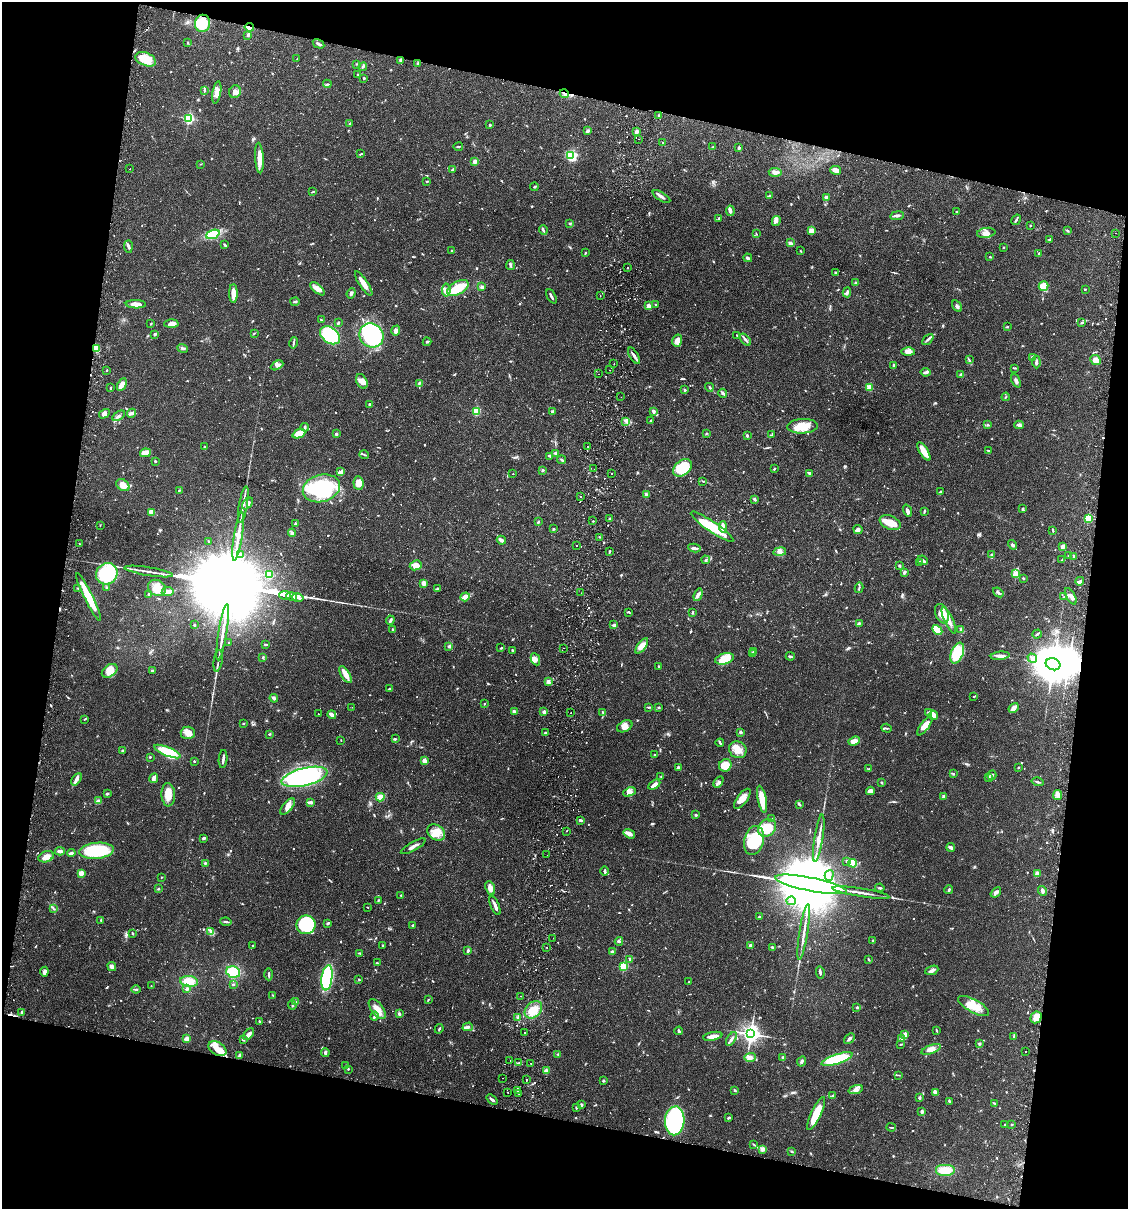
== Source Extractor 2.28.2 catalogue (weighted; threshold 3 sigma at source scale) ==
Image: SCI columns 174-4674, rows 17-4843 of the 4963 x 4856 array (HDU 1 of 3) = the unmasked area's bounding box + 8 px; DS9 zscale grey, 4 x 4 block average (1 PNG px = mean of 4 x 4 image px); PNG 1130 x 1211 px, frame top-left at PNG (2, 2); each listed source drawn as its Kron ellipse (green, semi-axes under 4 px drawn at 4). Shown black and unused: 24% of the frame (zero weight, under 2 of 3 exposures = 3% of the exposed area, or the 3 px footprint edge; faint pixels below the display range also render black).
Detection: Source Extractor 2.28.2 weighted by HDU 2 'WHT'. Background 0.0646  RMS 0.005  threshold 0.0226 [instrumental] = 3 sigma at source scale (4.5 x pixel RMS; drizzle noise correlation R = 1.50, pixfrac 1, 0.05/0.05 arcsec/px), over >= 5 px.
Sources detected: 1202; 4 too faint to see at this stretch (4 x 4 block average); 6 inside a brighter object's white glare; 38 cosmic-ray / hot-pixel residue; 3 long thin detections or spike segments (spike, bleed or trail) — neither listed nor drawn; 24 coinciding with a brighter row at this scale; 59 inside a brighter listed object's ellipse — not listed separately; of the other 1068, all 500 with FLUX_AUTO >= 2.04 (the completeness limit of this list) listed and drawn (568 fainter detections not listed), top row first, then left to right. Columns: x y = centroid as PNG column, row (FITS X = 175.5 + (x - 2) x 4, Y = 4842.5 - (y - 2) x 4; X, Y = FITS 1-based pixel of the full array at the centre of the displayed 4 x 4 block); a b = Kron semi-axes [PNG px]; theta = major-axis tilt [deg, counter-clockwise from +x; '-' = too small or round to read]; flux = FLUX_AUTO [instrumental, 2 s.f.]
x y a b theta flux
203 23 8 7 - 62
249 27 5 2 - 32
248 35 4 2 - 3.2
187 43 2 2 - 2.8
318 44 6 2 -30 7.4
146 59 11 6 -23 74
297 59 2 2 - 2.4
401 60 3 2 - 10
417 63 3 2 - 3
357 64 2 2 - 2.1
363 67 4 2 - 4
358 75 3 2 - 4.9
364 78 2 2 - 4.4
327 84 4 2 - 3.3
205 90 3 2 - 2.3
217 92 11 4 81 22
235 92 6 6 - 14
564 93 5 2 - 7
658 115 2 2 - 2.9
189 118 2 2 - 490
349 123 2 2 - 5.4
490 125 2 2 - 11
588 131 3 3 - 7.9
636 131 3 2 - 8.4
639 139 2 2 - 2.5
663 143 2 2 - 3.5
713 146 2 2 - 2.1
458 147 4 2 - 3.5
739 148 3 2 - 5.4
361 154 3 2 - 2.3
571 156 3 3 - 180
259 158 15 4 -86 39
475 162 2 2 - 45
200 164 2 2 - 2.5
130 169 2 2 - 2.4
452 169 3 2 - 5.7
836 170 5 3 - 26
775 172 6 4 -4 11
427 181 2 2 - 2.5
534 187 4 2 - 3.2
313 192 2 2 - 2.1
770 195 3 2 - 3.4
661 197 10 2 -33 10
826 197 3 2 - 9
730 211 5 3 - 12
956 212 2 2 - 2.1
897 216 7 2 8 10
719 219 3 2 - 4.3
1016 220 6 2 58 6.4
776 221 5 3 - 8.9
570 223 3 2 - 3.2
1030 225 2 2 - 2.6
543 230 5 2 - 4.4
1067 230 3 2 - 3.1
811 231 3 3 - 27
756 233 4 2 - 2.1
986 233 9 5 8 19
1116 233 2 2 - 3.2
213 234 7 3 21 120
1050 239 3 2 - 5.9
790 243 3 2 - 12
225 245 3 2 - 4
128 247 6 3 -85 6.3
1004 247 2 2 - 5.5
452 251 3 2 - 2.9
801 251 3 2 - 2.9
585 253 3 2 - 2.4
1039 253 3 2 - 4.2
990 257 3 2 - 2.5
748 258 4 2 - 8.3
510 265 5 2 - 4.6
628 267 2 2 - 37
835 272 3 2 - 3.3
856 282 3 2 - 2.1
364 284 14 3 -56 30
1043 286 5 4 - 50
482 287 4 3 - 6.2
458 288 12 6 29 72
317 289 9 4 -39 22
1085 289 2 2 - 2.7
446 290 6 3 84 9.1
847 292 5 2 - 6.3
233 293 9 3 90 33
351 293 5 3 - 6.9
600 295 2 2 - 3.2
551 296 8 2 -62 8.6
295 302 4 2 - 4.4
136 304 10 3 -2 25
656 305 3 2 - 3.5
649 306 2 2 - 71
957 306 6 3 -56 7.3
321 320 3 2 - 2.7
151 323 2 2 - 2.2
338 323 4 2 - 4.8
1082 323 3 2 - 2.8
171 324 7 4 3 21
1007 327 2 2 - 3.6
396 331 5 3 - 12
254 333 3 2 - 2.5
155 334 3 2 - 5.9
330 335 11 7 -35 230
371 335 12 11 - 350
737 335 2 2 - 2.6
928 339 6 2 47 5.8
745 340 7 3 -51 7.6
677 341 6 5 - 22
427 342 4 2 - 3.7
293 343 6 2 78 5.7
97 348 3 3 - 8.5
183 348 5 2 - 5.2
908 352 6 4 0 16
634 356 9 2 -58 9.8
1033 358 3 2 - 9.8
969 360 4 2 - 3.3
1096 360 6 4 -43 26
1036 362 6 3 -85 6.8
614 364 2 2 - 2.3
277 365 7 4 27 11
894 366 4 2 - 6.3
1014 368 4 2 - 2.6
107 370 2 2 - 3
609 370 2 2 - 2.5
926 372 5 3 - 6.1
598 374 2 2 - 2.3
961 374 3 2 - 7.1
362 381 8 5 -63 21
1016 381 7 3 -67 7.9
419 383 2 2 - 2.1
122 385 7 4 64 23
709 387 4 2 - 3.5
869 387 2 2 - 130
111 388 3 2 - 3.4
685 390 3 2 - 3.8
723 393 4 2 - 6.9
621 397 2 2 - 2.5
1006 397 4 2 - 2.6
370 404 3 2 - 7.7
476 411 2 2 - 250
653 411 4 3 - 7.8
552 412 3 2 - 3.8
132 413 5 2 - 5.8
104 414 6 4 31 9.4
119 416 7 2 32 7.4
626 421 4 2 - 6.1
651 421 3 2 - 5.2
988 425 3 2 - 2.2
1019 425 4 3 - 9.5
803 426 15 7 3 51
305 427 4 2 - 4
706 433 2 2 - 2.3
299 434 6 4 22 62
336 434 2 2 - 22
772 434 4 2 - 2.7
747 436 3 2 - 6.2
588 446 2 2 - 4.7
205 447 2 2 - 4.6
924 451 10 4 -59 41
988 451 2 2 - 2.2
145 453 5 4 - 32
556 454 3 3 - 12
364 455 4 2 - 3.3
550 456 4 2 - 3.3
562 460 4 2 - 3.8
155 461 2 2 - 4.3
683 468 10 7 40 110
594 469 2 2 - 3.7
774 469 3 2 - 2.7
543 470 2 2 - 4.3
340 472 4 2 - 25
809 473 4 3 - 5.3
513 474 2 2 - 3.2
612 474 2 2 - 4.4
703 481 3 2 - 2.8
358 483 7 5 -84 28
123 485 7 5 -39 24
321 488 19 13 15 340
179 491 3 2 - 2.5
940 492 3 2 - 2.3
646 495 2 2 - 42
580 496 2 2 - 9.9
754 499 4 2 - 5.2
248 504 7 4 47 12
243 505 18 2 80 15
1023 509 4 2 - 3.7
907 511 6 3 -70 10
924 511 4 2 - 3.6
151 512 4 3 - 21
610 518 2 2 - 4.8
1088 518 2 2 - 210
593 521 2 2 - 2.9
538 522 3 2 - 3.4
295 523 3 2 - 2.4
890 523 11 6 -21 34
100 525 2 2 - 2.1
712 527 25 5 -34 110
723 527 6 3 -84 25
553 529 2 2 - 4.2
858 529 5 4 - 9.1
1053 530 3 2 - 2.7
292 533 4 2 - 8
238 536 24 3 81 66
600 537 3 2 - 2.7
501 540 4 2 - 15
209 541 3 2 - 3.7
79 544 2 2 - 9.8
577 545 2 2 - 5.8
1013 545 5 3 - 5.3
1063 546 4 3 - 17
694 548 6 2 -10 7.1
609 552 3 2 - 3.9
780 552 6 3 9 11
241 555 3 2 - 2.2
992 555 3 2 - 3.6
1068 556 2 2 - 2.5
1074 556 3 2 - 7
706 560 4 2 - 4
923 560 5 3 - 6.5
1062 560 4 2 - 3
920 562 4 2 - 5
416 565 6 5 - 19
900 566 2 2 - 18
149 572 24 2 -9 21
904 572 4 2 - 5.8
107 574 11 10 - 210
1016 574 2 2 - 140
269 575 2 2 - 130
1023 578 3 2 - 3.3
1080 581 4 3 - 7.6
424 583 2 2 - 86
78 588 3 2 - 2.3
107 588 3 2 - 2.6
157 588 9 7 -30 41
437 588 3 2 - 3.5
859 588 5 2 - 3.7
168 591 6 3 6 14
998 592 6 2 -39 4.2
581 593 2 2 - 4.3
148 594 3 2 - 3.8
285 595 6 2 -11 2700
698 595 6 4 72 9.6
1071 596 9 4 -60 12
89 597 27 3 -64 95
291 597 5 2 - 2600
465 597 5 3 - 19
1064 597 2 2 - 2.1
298 598 6 2 -10 2600
629 612 3 2 - 2.1
693 612 4 2 - 2.5
942 614 10 6 -68 42
390 620 5 2 - 6.8
949 621 14 4 -66 27
859 623 3 3 - 3.8
194 625 2 2 - 4.2
614 625 4 3 - 5.6
393 630 3 2 - 3.6
937 630 6 3 -46 71
961 630 3 2 - 3.5
223 632 28 2 81 45
1037 634 5 2 - 4.4
229 643 2 2 - 2.2
266 644 2 2 - 6.2
448 646 3 3 - 5.1
642 646 9 4 53 25
501 648 2 2 - 2.8
564 648 2 2 - 7.2
512 650 2 2 - 4.1
754 651 2 2 - 2.5
752 653 3 2 - 2.2
957 653 11 6 69 130
790 656 4 2 - 4.6
1000 656 9 3 6 13
263 657 4 2 - 3
1032 658 5 3 - 9
535 659 6 4 -65 12
724 659 9 5 16 59
218 661 11 2 81 8.9
1053 664 7 6 - 11000
659 666 3 2 - 4.4
152 670 2 2 - 3.5
110 671 9 6 37 35
345 675 9 4 -59 23
548 682 4 3 - 8.7
389 689 2 2 - 2.6
974 696 2 2 - 2.5
274 698 4 3 - 6.9
484 704 2 2 - 7.5
352 707 2 2 - 2.8
649 707 4 2 - 3.7
659 707 2 2 - 10
1014 708 5 3 - 21
514 711 3 2 - 4.2
544 712 2 2 - 37
603 712 4 2 - 2.9
928 712 4 2 - 3.4
571 713 2 2 - 3.4
318 714 2 2 - 2.4
332 715 4 2 - 16
934 715 5 3 - 25
85 719 4 2 - 3.4
243 723 2 2 - 2.7
625 726 8 5 29 18
925 726 11 4 53 36
886 728 5 2 - 3
740 732 2 2 - 6
188 733 7 6 - 20
545 733 3 2 - 5.6
269 734 2 2 - 3
395 739 4 2 - 3.4
341 740 2 2 - 2.5
854 741 6 3 20 22
720 743 4 2 - 6.2
122 750 3 2 - 3.1
738 750 9 8 - 34
167 751 14 4 -22 100
654 755 4 2 - 3.4
150 757 3 2 - 2.5
223 759 9 2 84 9.5
194 761 2 2 - 7.6
424 761 3 3 - 22
725 765 7 6 - 51
678 767 3 3 - 4.2
1018 768 2 2 - 2.6
869 769 3 2 - 3.8
953 774 4 2 - 2.9
992 775 5 3 - 4.4
661 776 2 2 - 2.3
304 777 23 9 14 460
989 777 4 2 - 3.2
154 778 5 2 - 16
76 779 7 4 58 12
718 782 6 4 59 8.2
1038 782 6 2 -16 5.4
881 783 3 2 - 2.7
654 785 6 3 32 11
870 791 4 3 - 13
629 792 6 4 23 13
107 794 2 2 - 5.2
168 795 12 7 -86 33
1058 795 5 4 - 11
380 797 4 4 - 20
943 797 3 2 - 6.9
742 799 12 5 53 27
762 799 14 4 -79 63
98 801 4 3 - 5.3
311 802 4 2 - 13
799 804 4 3 - 3.8
288 806 10 4 49 20
696 815 2 2 - 12
772 819 3 2 - 5
581 820 4 2 - 6.4
767 828 10 8 47 82
567 831 2 2 - 2.1
436 833 9 7 -33 34
629 834 6 4 -33 12
204 838 2 2 - 9.4
819 838 24 3 81 27
754 840 15 9 78 160
413 846 14 2 29 13
951 847 4 3 - 10
60 851 5 3 - 10
96 851 17 8 5 200
71 853 4 2 - 8.7
547 855 2 2 - 3.2
46 857 8 5 21 24
846 861 2 2 - 4.6
205 863 3 2 - 4.1
853 863 4 3 - 68
605 871 4 2 - 5.5
81 873 2 2 - 87
1037 873 4 3 - 17
829 875 5 3 - 7.7
161 877 2 2 - 2.4
811 884 36 6 -11 85000
490 888 7 4 -69 18
880 888 4 2 - 4.3
158 889 2 2 - 3.3
949 890 4 2 - 4.2
1042 891 5 3 - 6.5
996 892 6 3 40 7.7
861 893 29 2 -9 24
401 895 2 2 - 3.2
378 900 3 2 - 2.5
791 901 4 4 - 11
495 905 10 2 -68 19
368 907 2 2 - 2.3
53 908 4 2 - 3.6
759 917 2 2 - 9.1
101 920 3 2 - 3.1
226 922 6 2 -9 5.7
328 923 3 2 - 4.3
306 925 9 9 - 250
413 925 2 2 - 3.6
211 932 4 2 - 5.3
804 932 28 2 81 23
132 933 3 2 - 3.9
553 938 2 2 - 2.7
619 941 4 2 - 3.9
873 941 2 2 - 4.2
383 945 2 2 - 5
750 945 2 2 - 19
253 946 2 2 - 3.3
547 947 2 2 - 2.5
773 947 4 2 - 5.7
468 951 3 2 - 7.6
612 952 3 3 - 5.8
360 953 3 2 - 2.3
868 959 3 2 - 2.9
630 960 3 2 - 2.4
377 963 3 2 - 2.8
112 966 5 3 - 11
623 967 2 2 - 220
932 970 7 3 22 10
44 972 5 3 - 13
233 972 7 5 -16 85
820 972 6 2 -78 5.6
269 974 6 2 -89 4.6
327 978 13 5 82 320
359 979 3 2 - 2.5
189 981 9 5 -7 52
688 982 3 2 - 2.7
233 984 3 2 - 3.4
151 986 3 2 - 2.1
136 989 4 2 - 3.7
187 989 2 2 - 11
273 995 3 2 - 2.2
521 996 2 2 - 3.1
428 1000 3 2 - 2.6
296 1002 2 2 - 6.6
292 1005 5 2 - 4.4
974 1006 17 6 -29 52
857 1007 3 3 - 3.1
377 1009 12 6 -53 32
533 1010 10 7 44 42
22 1012 3 2 - 2.3
399 1014 3 2 - 7.1
374 1016 4 2 - 6.1
518 1017 2 2 - 2.1
1036 1017 6 5 - 30
259 1021 2 2 - 2.5
468 1027 5 3 - 6.1
439 1029 5 2 - 3
937 1030 3 2 - 2.4
679 1031 4 2 - 4.5
524 1032 2 2 - 2.6
249 1034 7 3 49 12
751 1034 3 3 - 2100
905 1034 2 2 - 65
713 1036 10 3 11 25
1014 1036 3 2 - 2.3
849 1038 6 3 43 7.1
901 1038 3 3 - 4.6
187 1039 2 2 - 21
731 1039 8 2 58 7.8
243 1040 3 2 - 3.4
980 1043 2 2 - 7.2
900 1044 3 2 - 2.3
217 1049 10 6 -31 32
931 1049 10 4 20 19
1025 1051 2 2 - 5.9
325 1053 4 3 - 4.8
558 1054 3 2 - 2.9
239 1056 4 2 - 13
750 1057 6 4 2 10
783 1057 3 2 - 6.5
837 1059 16 4 19 130
510 1060 2 2 - 3.5
802 1061 5 3 - 6.3
519 1063 4 2 - 4
531 1063 2 2 - 3.2
346 1065 2 2 - 2.3
348 1069 2 2 - 3.3
546 1071 3 3 - 14
899 1075 4 2 - 2
502 1078 2 2 - 3.7
527 1080 2 2 - 3.5
603 1081 2 2 - 14
518 1090 2 2 - 2.3
735 1090 3 2 - 4.1
856 1090 7 4 18 15
507 1092 2 2 - 4.5
936 1092 4 3 - 15
519 1093 2 2 - 3
833 1095 3 2 - 4.3
919 1097 2 2 - 21
492 1100 6 2 -40 7.6
950 1102 4 3 - 3.1
995 1103 2 2 - 2.3
582 1105 2 2 - 6.1
576 1108 4 2 - 2.7
922 1111 4 2 - 8.5
816 1113 18 5 65 74
729 1118 4 2 - 5.9
675 1121 14 9 86 380
1005 1124 2 2 - 3.4
1012 1124 2 2 - 2.8
891 1127 4 2 - 3.5
754 1145 4 2 - 2.7
762 1149 4 3 - 14
792 1151 3 2 - 3
945 1170 10 6 0 55
Overlapping masked pixels (flux is a lower limit): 2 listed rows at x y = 249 27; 564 93
Diffuse or blended objects may show on this block-average render without a row.